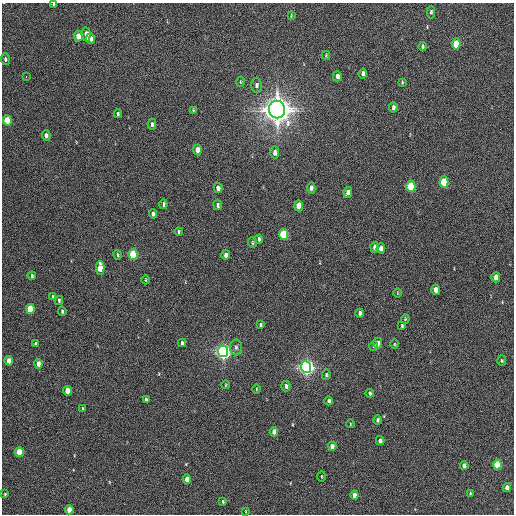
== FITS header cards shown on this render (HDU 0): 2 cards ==
NAXIS1  =                  512 / Axis length
NAXIS2  =                  512 / Axis length

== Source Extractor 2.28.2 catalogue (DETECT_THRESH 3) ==
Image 512 x 512 px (HDU 0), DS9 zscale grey, 1 PNG px = 1 image px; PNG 516 x 516 px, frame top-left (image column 1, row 512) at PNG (2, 3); each listed source drawn as its Kron ellipse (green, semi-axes under 4 px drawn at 4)
Background 218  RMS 14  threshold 42.9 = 3 sigma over >= 5 px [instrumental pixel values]
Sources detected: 94; all 94 listed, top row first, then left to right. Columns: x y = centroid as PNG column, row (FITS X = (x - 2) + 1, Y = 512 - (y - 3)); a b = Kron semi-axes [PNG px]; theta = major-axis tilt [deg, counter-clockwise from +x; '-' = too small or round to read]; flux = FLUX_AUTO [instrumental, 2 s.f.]
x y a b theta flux
54 4 3 3 - 1.3e+03
431 12 6 4 89 2.1e+03
291 16 3 2 - 8.0e+02
86 34 7 4 -85 6.8e+03
78 36 5 4 - 9.9e+03
91 39 5 4 - 5.5e+03
456 44 5 4 - 2.8e+04
423 46 4 3 - 1.6e+03
326 55 4 4 - 9.2e+02
5 59 6 4 -84 1.9e+03
363 73 5 4 - 3.0e+03
337 76 5 3 - 4.1e+03
26 77 3 2 - 3.4e+03
240 82 5 3 - 9.1e+02
402 82 3 2 - 9.9e+02
256 85 7 5 90 3.2e+03
393 108 5 3 - 2.8e+03
193 110 4 4 - 9.3e+02
277 110 9 8 - 1.6e+06
118 114 4 3 - 1.5e+03
7 120 5 4 - 2.8e+04
152 124 5 3 - 2.3e+03
46 135 5 4 - 3.2e+03
197 150 5 4 - 1.1e+04
275 152 6 4 -88 5.8e+03
444 182 5 4 - 3.9e+04
411 186 5 4 - 5.6e+04
218 188 5 4 - 3.9e+03
311 188 5 4 - 3.7e+03
348 192 5 4 - 4.5e+03
163 204 4 3 - 1.8e+03
218 205 5 3 - 1.9e+03
299 206 5 4 - 1.4e+04
153 214 5 3 - 2.8e+03
179 232 4 3 - 1.4e+03
284 234 5 4 - 6.2e+04
259 239 4 3 - 2.6e+03
252 243 5 4 - 1.1e+03
375 247 5 4 - 6.2e+03
381 248 5 4 - 6.3e+03
118 255 5 3 - 1.1e+03
133 255 5 4 - 6.2e+04
226 255 5 4 - 4.3e+03
100 268 7 4 -88 1.8e+04
32 276 4 3 - 1.7e+03
496 277 5 4 - 1.2e+04
146 280 4 3 - 7.9e+02
436 290 5 4 - 8.0e+03
397 293 5 3 - 7.6e+02
53 297 4 3 - 1.4e+03
59 300 4 3 - 1.4e+03
30 309 5 4 - 3.3e+04
62 311 5 3 - 1.4e+03
360 313 4 3 - 2.5e+03
405 319 4 4 - 9.9e+02
260 325 4 3 - 1.3e+03
402 326 4 3 - 1.4e+03
182 343 4 3 - 1.6e+03
378 343 5 4 - 4.0e+03
36 344 4 3 - 2.4e+03
394 344 5 3 - 9.0e+02
374 346 5 4 - 1.6e+03
236 347 8 6 90 2.7e+03
223 351 6 5 - 4.8e+05
9 361 5 4 - 1.1e+04
502 361 5 4 - 1.3e+03
38 364 5 4 - 5.9e+03
306 367 6 5 - 5.4e+05
326 375 5 4 - 1.4e+03
225 385 4 2 - 7.0e+02
286 386 5 4 - 2.9e+03
256 389 5 3 - 9.4e+02
67 391 5 4 - 1.2e+04
370 393 4 3 - 1.7e+03
146 400 4 3 - 2.4e+03
329 401 4 3 - 2.9e+03
83 409 4 3 - 1.7e+03
377 420 5 4 - 1.9e+03
350 424 4 2 - 5.7e+02
274 432 5 4 - 6.8e+03
380 441 4 4 - 4.4e+03
332 446 4 4 - 5.8e+03
19 452 5 4 - 2.4e+04
464 465 4 3 - 4.4e+03
497 465 5 4 - 3.1e+04
322 477 5 3 - 8.9e+02
187 479 5 4 - 1.0e+04
507 488 4 4 - 7.2e+03
470 493 3 3 - 8.4e+02
5 494 3 3 - 9.7e+02
354 495 4 4 - 5.9e+03
223 501 3 2 - 1.1e+03
69 510 4 4 - 1.2e+04
246 511 4 2 - 7.2e+02
At the frame edge (FLAGS 8, measured only in part): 1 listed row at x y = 54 4